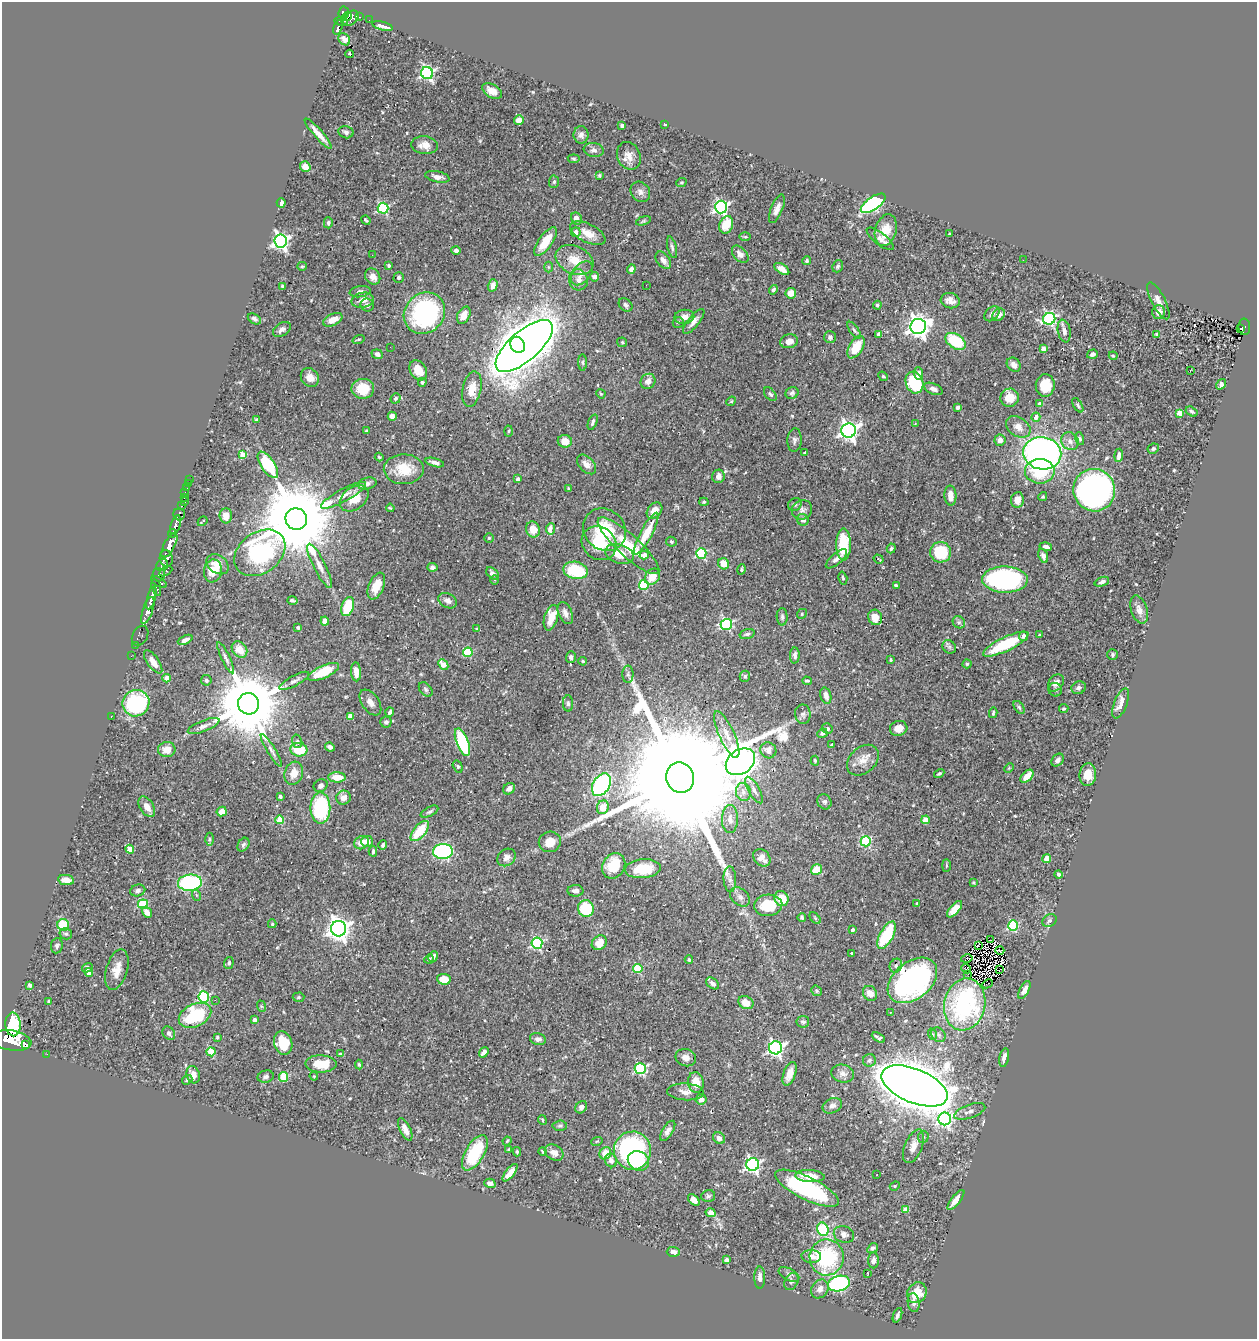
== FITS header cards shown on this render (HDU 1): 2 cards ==
NAXIS1  =                 1255
NAXIS2  =                 1337

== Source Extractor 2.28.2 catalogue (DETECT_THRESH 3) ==
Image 1255 x 1337 px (HDU 1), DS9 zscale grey, 1 PNG px = 1 image px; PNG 1259 x 1341 px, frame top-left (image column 1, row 1337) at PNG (2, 2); each listed source drawn as its Kron ellipse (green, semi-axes under 4 px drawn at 4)
Background 0.428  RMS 0.024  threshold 0.0733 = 3 sigma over >= 5 px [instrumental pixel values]
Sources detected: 548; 1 with non-positive FLUX_AUTO (blend fragments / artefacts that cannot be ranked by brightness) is neither listed nor drawn; of the other 547, the 500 brightest by FLUX_AUTO listed and drawn (47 fainter detections omitted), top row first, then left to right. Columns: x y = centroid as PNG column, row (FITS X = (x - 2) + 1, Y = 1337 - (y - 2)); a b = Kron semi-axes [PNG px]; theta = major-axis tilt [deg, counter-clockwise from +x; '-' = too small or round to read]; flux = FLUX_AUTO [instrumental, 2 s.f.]
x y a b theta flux
344 13 6 5 - 310
347 16 5 3 - 98
360 17 3 2 - 12
351 18 9 6 43 300
369 20 2 2 - 2.5
341 21 7 3 -6 160
382 26 10 3 -15 8.8
338 27 8 3 73 130
344 39 7 5 -51 7.8
350 54 4 3 - 12
427 73 6 6 - 340
492 91 10 6 -30 16
519 120 5 4 - 13
665 124 3 2 - 1.7
622 125 3 3 - 2.9
346 132 8 6 -14 4.6
318 134 20 4 -49 14
581 135 8 7 - 6.4
425 145 13 9 -6 14
594 150 10 7 -8 6.2
629 156 14 11 -66 15
574 159 6 4 -7 2.2
305 167 5 5 - 19
599 175 4 3 - 2.3
437 177 12 5 -12 8.3
554 182 6 5 - 3
681 183 5 3 - 1.6
640 192 11 9 -52 7.9
281 203 4 4 - 10
873 203 14 6 35 270
721 207 6 6 - 370
383 208 5 5 - 170
777 209 15 5 68 11
576 218 6 5 - 11
366 220 5 3 - 2.1
643 221 7 4 18 2.5
328 223 5 4 - 4.4
726 225 9 6 71 42
886 230 16 10 73 29
576 232 5 4 - 8.8
588 233 19 9 -27 20
949 234 3 3 - 2.8
745 237 6 4 -1 1.8
880 239 16 6 -38 9.8
281 241 6 6 - 540
546 241 17 6 55 36
672 247 11 4 -76 4.1
456 250 4 4 - 5.1
740 254 10 6 -49 7.6
372 255 2 2 - 1.7
574 260 20 14 -24 29
663 260 10 6 -51 8.8
1023 260 2 2 - 1.7
807 261 4 4 - 3.1
389 265 4 3 - 2.8
302 266 5 4 - 2.1
838 266 6 5 - 3.2
548 267 5 3 - 1.8
631 269 5 4 - 7.9
782 269 8 4 -33 13
582 273 13 8 52 12
373 277 8 7 - 12
399 277 5 5 - 3.8
594 277 5 4 - 7.7
578 280 10 9 - 10
493 285 6 5 - 11
646 285 2 2 - 2.5
283 286 4 3 - 6.8
773 290 5 4 - 3.3
360 292 10 5 9 6.4
791 293 5 5 - 15
363 300 11 7 10 11
950 301 9 7 -14 9.1
1158 301 20 6 -63 12
367 305 7 6 - 4.8
626 305 7 5 -42 4.5
877 305 4 3 - 3.1
1158 312 7 6 - 11
424 313 22 19 48 240
992 314 8 6 43 5.1
464 315 9 6 62 16
999 315 7 5 43 8.2
684 317 10 7 8 11
254 319 7 4 -32 4.9
1049 319 6 5 - 290
333 320 10 6 26 19
694 321 15 5 51 9.5
678 322 5 5 - 2.9
918 326 8 7 - 1200
1244 327 8 6 -88 94
1241 328 3 3 - 19
282 329 10 6 34 7.8
854 330 10 3 -54 3.2
1064 331 11 6 -79 8.7
879 334 4 4 - 7.1
1156 334 3 2 - 1.6
830 337 6 6 - 3.8
359 339 6 3 19 1.7
789 341 9 7 13 10
955 341 11 7 -33 77
622 342 5 4 - 2
518 345 8 7 - 1700
524 346 35 15 41 4600
390 347 2 2 - 2
856 347 12 7 58 38
1043 349 4 4 - 13
377 354 6 4 -22 5.3
1092 354 5 4 - 4.1
1113 356 4 3 - 1.7
583 362 8 4 -89 3
1014 365 8 6 -48 8.4
418 370 11 8 -58 27
1190 370 3 2 - 14
919 374 6 4 -87 6.1
883 376 5 4 - 1.9
310 377 10 8 -50 14
648 381 8 7 - 11
422 382 4 4 - 2.5
914 383 11 8 -72 100
1221 384 6 4 54 9.8
1045 385 11 9 87 33
363 389 11 10 - 38
472 389 18 9 78 21
933 389 10 5 -24 7
792 393 7 5 26 3.7
601 394 5 3 - 1.6
770 394 8 5 -49 3.5
396 398 5 4 - 4
1010 398 9 9 - 23
731 401 5 4 - 2.1
1040 404 4 3 - 9.8
1078 405 8 4 -58 2.9
957 408 4 3 - 4.2
1192 411 6 4 -34 2.7
1179 413 4 4 - 28
392 416 4 4 - 8.1
1036 417 4 4 - 12
257 420 4 3 - 3.6
593 422 8 4 70 4
915 424 4 4 - 1.8
1018 427 13 9 -34 14
849 430 7 7 - 790
366 431 3 3 - 2.1
508 431 5 3 - 2
1080 439 7 4 -72 3.2
795 440 12 7 86 5.9
1000 440 6 5 - 7.9
565 441 7 6 - 16
1070 441 9 8 - 9.5
1153 449 6 5 - 3.3
804 453 3 3 - 2
1042 453 19 16 -10 710
243 455 4 4 - 30
1119 455 7 3 83 9
379 457 4 4 - 2.3
435 462 9 4 -16 7.8
587 464 11 7 -46 10
268 465 15 7 -56 79
404 469 20 15 0 43
1040 471 15 12 0 75
718 476 7 6 - 11
518 479 4 3 - 4.3
189 480 3 2 - 2.7
188 483 2 2 - 3.5
367 484 9 6 14 7.1
187 488 2 2 - 5.5
569 489 3 3 - 2.3
1094 490 21 20 - 550
185 493 3 2 - 12
343 495 25 6 29 15
950 496 10 6 -87 13
184 497 3 3 - 28
1043 497 4 4 - 2.1
354 498 16 11 38 30
1017 500 8 6 82 15
185 502 2 2 - 7.1
704 502 4 4 - 2.2
795 504 7 6 - 3.8
181 506 3 3 - 63
390 508 4 3 - 1.8
802 510 10 9 - 7.2
654 511 9 6 50 16
179 514 6 5 - 220
226 516 7 6 - 16
296 519 11 10 - 28000
803 520 6 5 - 5.8
203 521 5 2 - 2.5
176 525 10 4 72 950
533 529 8 7 - 23
550 529 6 4 82 11
604 530 22 20 -42 69
172 533 4 3 - 310
646 534 23 6 62 44
489 538 4 4 - 2
671 542 5 5 - 2.3
599 543 18 16 -40 60
169 545 13 5 61 2100
843 545 16 7 89 67
628 546 40 11 -42 64
1046 546 6 4 -13 6.8
891 548 5 4 - 2.8
941 552 10 10 - 64
260 553 28 20 36 270
701 553 5 5 - 140
619 554 15 9 -18 29
644 555 4 4 - 13
1043 556 7 4 -70 6.4
166 558 8 6 -77 860
836 559 13 5 41 8.7
879 559 5 3 - 2.2
218 564 12 9 -36 15
724 564 6 5 - 21
162 565 6 5 - 320
320 566 24 6 -63 16
432 567 5 4 - 4
742 569 5 3 - 3
575 570 12 8 -12 76
166 571 7 3 30 140
213 571 11 9 82 29
493 573 7 5 -43 7.2
159 575 6 6 - 360
652 577 8 7 - 20
843 578 6 4 -75 2.4
494 580 4 3 - 1.7
1005 580 23 13 -1 340
159 582 9 3 -31 330
1102 582 7 4 20 4.9
644 585 5 5 - 100
376 586 14 7 68 24
896 586 4 3 - 4.1
156 588 9 4 -75 320
151 598 12 4 75 1100
292 600 5 3 - 3.3
448 601 10 7 -30 7.3
348 607 10 6 70 53
148 610 14 5 70 1200
1139 610 14 8 -72 12
565 613 11 6 -67 8.5
802 614 5 4 - 2.1
782 617 9 5 -89 4.2
875 617 8 7 - 19
551 618 13 6 74 29
325 621 4 4 - 9.6
959 622 6 5 - 3.6
726 624 6 5 - 210
298 627 3 3 - 3.1
477 629 4 4 - 2
747 634 8 4 15 3.4
1039 635 3 3 - 2.2
140 636 10 7 61 95
1024 636 5 4 - 5.7
185 640 8 4 25 6.8
1006 644 25 7 25 88
135 645 2 2 - 7.8
949 647 7 6 - 3.9
239 650 9 7 -49 18
468 652 5 4 - 77
1112 654 5 5 - 2.6
795 655 8 5 86 6.4
131 656 2 2 - 7.9
571 657 6 5 - 4.8
226 658 17 4 -65 6
891 660 4 3 - 1.9
583 661 4 3 - 1.8
153 662 13 6 -55 15
443 664 6 4 -46 25
967 664 4 4 - 2.5
324 672 17 6 24 60
356 672 9 5 -85 13
628 674 9 5 90 4.2
745 676 6 5 - 3.3
167 678 4 4 - 26
206 680 5 5 - 4
294 681 16 5 28 7
807 681 5 3 - 2.6
1056 683 9 7 51 9.3
1079 688 7 6 - 4.9
426 689 8 5 -51 3.2
1055 690 7 6 - 4
826 696 8 5 -75 8.7
370 702 14 8 -55 11
136 703 13 13 - 190
568 703 8 5 -88 4
1121 703 16 6 69 15
248 704 11 10 - 19000
1019 707 7 4 -54 3.1
1064 709 4 4 - 2.1
390 712 4 3 - 4.5
993 713 5 3 - 2.6
803 714 10 8 -82 6.3
111 716 3 2 - 110
350 716 4 4 - 22
386 722 5 5 - 4.6
204 726 17 5 21 8.6
899 728 9 7 14 14
827 729 5 5 - 4.8
822 733 5 4 - 5.3
727 734 25 7 -66 22
297 741 7 5 -75 2.8
462 742 14 6 -69 130
832 745 4 3 - 2.7
330 747 5 4 - 5.4
167 750 8 7 - 17
271 750 19 4 -58 6.1
299 750 8 6 -8 42
768 750 8 8 - 15
863 760 18 13 42 19
1058 760 7 5 48 5.1
815 761 5 3 - 2.1
740 762 16 12 36 4700
458 766 6 4 -59 2.9
1009 768 5 4 - 1.7
294 773 12 9 72 19
939 773 5 3 - 2.6
1088 775 11 8 85 20
1027 776 8 4 45 20
337 777 9 5 -2 23
680 778 15 14 - 130000
601 785 12 8 58 240
321 786 7 6 - 5
509 789 6 5 - 5.8
754 790 15 5 -61 7.7
743 792 9 7 -74 9
280 796 3 3 - 4.5
344 798 7 6 - 12
824 802 8 6 -59 4.5
147 807 11 7 -58 15
603 807 7 6 - 20
320 808 15 10 -90 150
222 811 5 4 - 13
430 812 9 4 26 3.6
730 819 14 8 89 11
280 820 4 4 - 42
925 820 4 4 - 29
420 831 12 6 49 56
209 839 6 4 90 2.9
367 841 6 5 - 14
866 841 5 5 - 110
550 842 11 10 - 19
362 843 8 6 32 14
243 845 7 5 57 3.5
383 845 4 3 - 2.9
130 849 4 4 - 38
373 851 5 3 - 2.5
443 851 10 7 3 240
506 857 10 8 38 9.7
762 858 10 7 -47 13
1047 858 4 4 - 19
614 866 13 11 59 52
946 866 6 3 -90 1.9
643 869 18 9 5 51
816 870 6 5 - 31
1059 875 4 3 - 3.2
730 879 13 6 -87 8.5
66 880 8 5 -8 14
973 882 3 3 - 2
190 883 12 8 6 170
138 890 8 5 17 5
576 891 8 6 -2 8
196 895 6 3 -72 1.9
740 897 11 8 -41 8.6
781 899 8 7 - 32
917 903 4 3 - 1.8
143 904 5 4 - 94
768 905 14 11 5 53
586 909 8 8 - 77
955 909 10 4 48 18
147 912 6 4 -59 9.4
802 917 4 4 - 3.2
815 918 7 4 -46 2.3
1049 920 7 6 - 3.7
272 924 4 3 - 2.1
63 925 6 5 - 57
1013 925 5 5 - 140
339 929 8 7 - 1300
852 930 4 3 - 5.2
66 934 6 5 - 3.4
887 935 15 6 62 78
991 940 2 2 - 1.9
537 943 5 5 - 200
599 943 8 6 41 26
978 945 3 2 - 1.8
57 946 7 6 - 4.1
1000 950 4 2 - 1.6
852 953 3 2 - 2
433 957 6 4 64 6.1
429 959 5 4 - 3.3
967 959 6 3 14 1.9
689 960 4 3 - 2.5
229 963 6 4 74 3.1
896 966 7 6 - 4
87 968 5 4 - 3.6
638 969 4 4 - 87
966 969 5 2 - 1.8
117 970 21 10 74 19
1000 970 4 2 - 2
89 973 4 4 - 21
968 974 2 2 - 1.7
444 979 6 5 - 25
912 980 28 18 39 370
713 983 7 5 -41 6
987 984 5 2 - 1.8
30 985 4 3 - 3.2
1024 990 10 4 62 8.6
817 991 6 4 -38 2.2
870 993 8 6 -51 13
204 997 5 5 - 180
299 997 6 4 3 2.4
215 1000 2 2 - 15
49 1001 3 3 - 3.1
746 1003 8 6 -31 19
965 1004 26 20 77 210
261 1006 6 3 -71 1.8
890 1012 3 2 - 3.2
195 1015 17 11 27 110
254 1020 4 4 - 6.7
803 1022 6 6 - 4
13 1024 12 7 -87 14000
169 1033 7 5 -50 5.7
932 1034 6 4 -71 2.5
938 1035 8 6 -46 5.4
217 1037 3 3 - 2
878 1038 7 3 -32 3.7
538 1039 8 6 -12 6.6
11 1040 20 10 -10 3900
283 1043 12 9 -73 37
26 1044 2 2 - 4800
775 1048 6 6 - 440
211 1052 4 4 - 53
484 1052 5 4 - 7.7
47 1054 3 2 - 4.7
340 1054 4 4 - 1.9
686 1058 10 8 -22 9.7
1004 1058 9 4 78 11
869 1060 6 6 - 4
321 1064 16 8 -1 42
359 1064 5 4 - 2.3
640 1069 5 5 - 180
843 1073 11 9 -14 9.1
790 1074 12 6 69 16
193 1075 9 6 -72 13
314 1076 4 4 - 1.7
266 1077 8 6 14 4.7
284 1077 5 4 - 62
187 1080 5 4 - 3.4
696 1082 10 8 -81 21
914 1086 35 17 -23 6000
685 1092 18 8 -3 13
701 1099 5 5 - 8.4
832 1106 10 7 25 7.3
581 1107 6 5 - 5.9
970 1111 16 6 19 9.1
945 1119 6 6 - 330
542 1120 5 3 - 1.8
560 1126 7 5 3 3.3
405 1129 12 5 -64 13
668 1131 11 5 58 7.5
923 1137 6 5 - 3.5
719 1138 6 5 - 7.6
507 1141 5 3 - 1.8
597 1141 6 3 19 1.9
913 1146 18 8 68 16
508 1149 3 3 - 1.8
632 1151 19 18 - 320
517 1152 4 3 - 2.6
542 1152 4 2 - 1.8
475 1153 20 9 59 83
554 1153 10 7 -33 13
605 1153 6 5 - 24
611 1160 7 6 - 7.6
638 1161 11 9 -29 35
753 1165 6 6 - 390
510 1173 10 4 52 14
877 1175 3 2 - 2
810 1176 15 6 -4 23
490 1183 6 4 -16 6.9
895 1186 5 4 - 2.3
807 1188 35 11 -26 220
708 1196 7 5 13 3.4
694 1200 7 4 -43 14
956 1200 12 4 52 13
906 1209 4 4 - 26
710 1213 5 4 - 14
823 1229 7 5 -63 110
844 1234 10 8 -21 7.3
873 1248 6 4 33 3.8
673 1252 6 5 - 9.1
811 1256 10 6 -3 9.8
827 1257 18 17 - 150
727 1260 4 4 - 13
873 1260 8 5 87 7.2
868 1273 3 3 - 4.8
789 1274 11 6 -28 5.5
760 1277 11 5 90 7
791 1282 9 6 59 3.9
839 1284 11 7 16 290
820 1289 10 8 59 11
917 1293 11 9 55 32
914 1303 9 6 -82 6.9
897 1315 7 4 69 4.8
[47 fainter detections neither listed nor drawn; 1 non-positive-flux detection neither listed nor drawn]